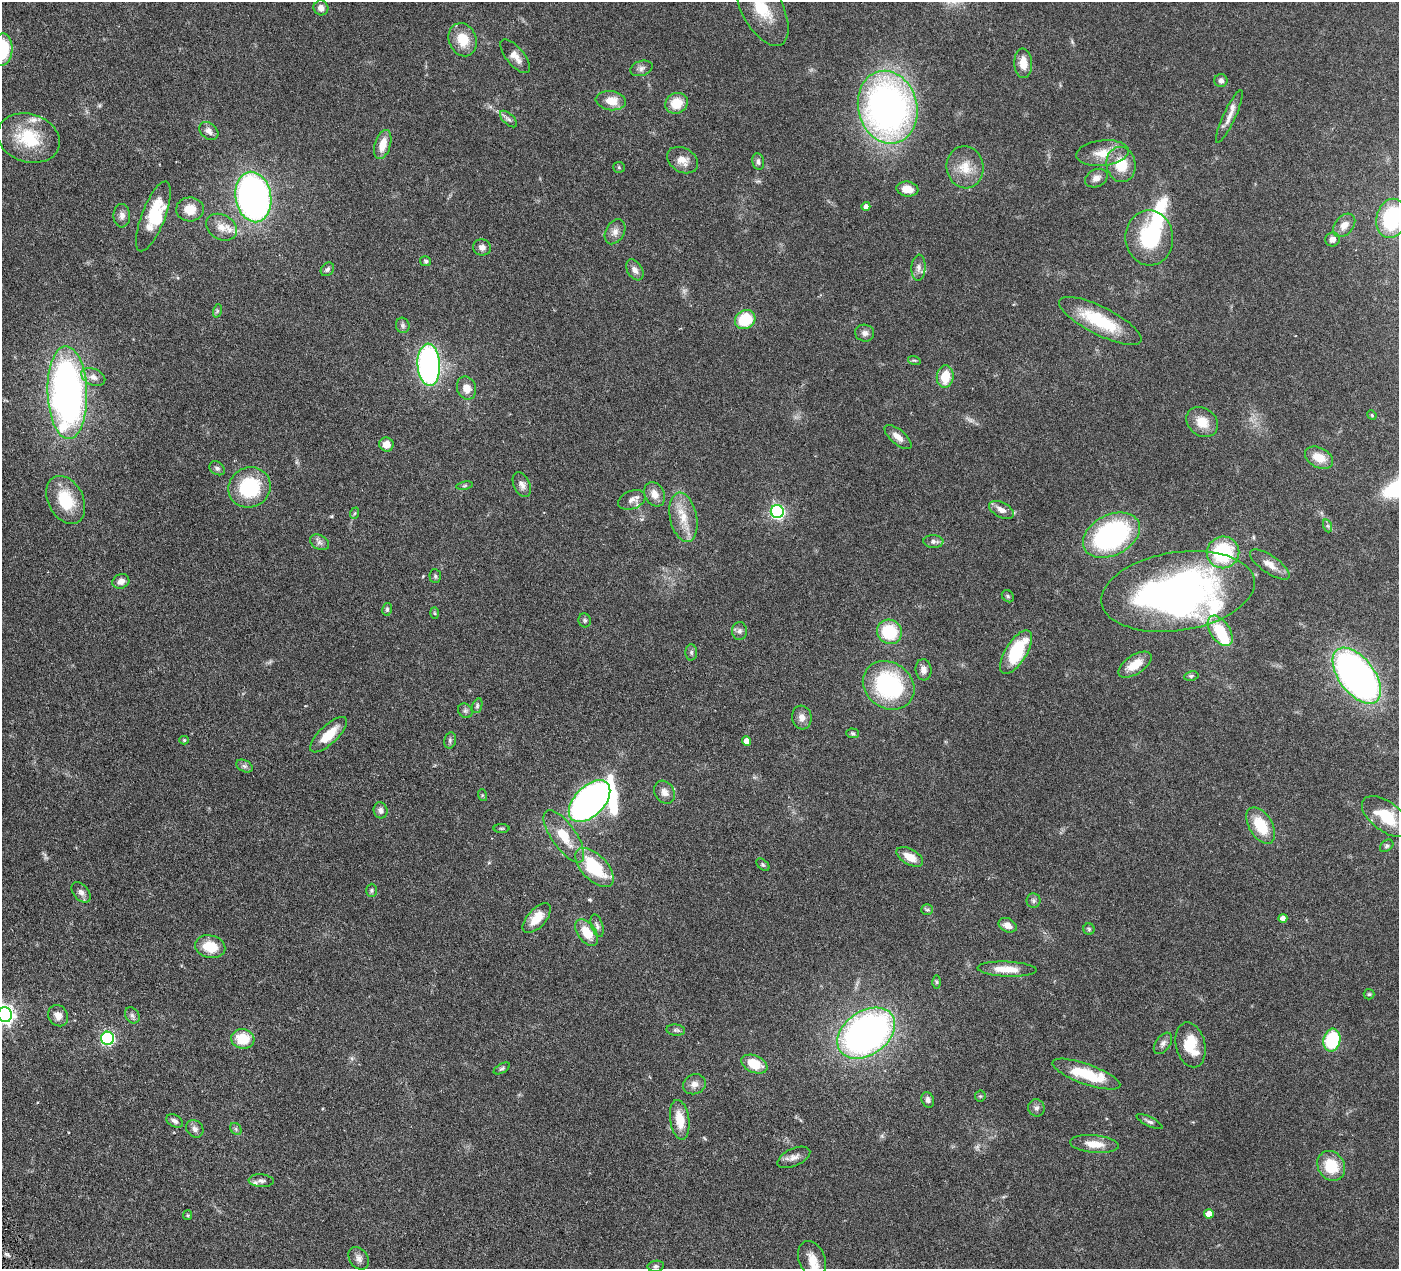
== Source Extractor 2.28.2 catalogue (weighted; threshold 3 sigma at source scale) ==
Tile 7 of 4 x 4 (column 3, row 2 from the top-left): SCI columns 2800-4196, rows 2837-4103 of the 5599 x 5543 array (HDU 1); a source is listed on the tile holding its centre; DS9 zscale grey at full resolution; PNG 1401 x 1271 px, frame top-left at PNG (2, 2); each listed source drawn as its Kron ellipse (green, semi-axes under 4 px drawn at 4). Shown black and unused: <1% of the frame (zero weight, under 3 of 6 exposures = <1% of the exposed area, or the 3 px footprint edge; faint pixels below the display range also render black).
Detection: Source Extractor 2.28.2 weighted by HDU 2 'WHT'; one run over the whole footprint, this tile lists its part. Background 0.0864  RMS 0.0036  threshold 0.0149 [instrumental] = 3 sigma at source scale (4.09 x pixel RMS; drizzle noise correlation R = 1.36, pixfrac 0.8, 0.05/0.05 arcsec/px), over >= 5 px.
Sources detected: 174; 2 too faint to see at this stretch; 7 inside a brighter object's white glare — neither listed nor drawn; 9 inside a brighter listed object's ellipse — not listed separately; the other 156 listed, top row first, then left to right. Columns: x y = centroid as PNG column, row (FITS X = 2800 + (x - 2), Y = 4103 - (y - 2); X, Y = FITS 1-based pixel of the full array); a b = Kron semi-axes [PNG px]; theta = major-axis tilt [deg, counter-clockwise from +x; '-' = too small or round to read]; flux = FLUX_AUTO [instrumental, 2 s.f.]
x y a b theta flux
762 7 42 20 -62 14
321 8 7 7 - 1.8
463 40 17 13 -67 7.4
2 49 16 10 87 17
515 56 20 9 -51 3.3
1023 63 15 9 -87 4
641 68 11 7 18 1.4
1221 81 6 6 - 1.1
611 101 15 9 -7 5.3
676 103 11 10 - 6.6
888 107 37 29 -75 150
1229 117 29 6 65 2.7
509 119 10 5 -43 1
209 131 11 7 -41 1.9
29 138 32 24 -18 16
383 145 15 8 73 4.5
1103 153 26 12 6 6.2
682 160 16 12 -30 3.8
758 162 8 6 -79 1
1121 165 18 14 -78 8.5
619 167 5 5 - 0.47
965 167 21 18 -79 6.7
1096 178 12 8 26 2.2
907 189 11 7 -7 3.9
253 197 25 18 -80 130
866 206 4 4 - 1.4
190 209 14 12 -1 5.2
122 216 12 8 -88 1.8
153 216 37 11 69 13
1391 218 20 15 77 22
1344 225 13 9 48 2.7
221 227 16 12 -30 4
615 232 13 9 60 2.1
1149 238 27 24 -87 23
1332 239 7 7 - 1.7
482 247 9 8 - 1.6
426 261 5 5 - 0.58
918 268 13 7 87 1.6
327 269 7 6 - 0.85
635 270 11 7 -58 1.7
217 311 7 4 72 0.55
745 320 11 9 35 13
1100 321 45 14 -27 18
403 325 8 6 -74 0.87
865 333 9 8 - 1.5
914 360 6 4 -18 0.44
429 365 21 11 -86 90
93 377 12 8 -24 2.2
945 377 11 8 82 7.4
467 388 12 9 -70 3.2
67 392 46 20 -88 170
1372 415 5 4 - 0.35
1202 422 17 13 -38 5.3
898 437 16 7 -40 2.5
386 444 7 7 - 2.9
1319 458 15 10 -27 5.1
217 468 8 6 -36 0.86
522 485 13 8 -66 1.8
465 486 8 4 10 0.55
249 487 21 20 - 21
654 494 13 9 -60 2.9
66 500 25 17 -62 13
632 500 14 9 22 2
1001 510 13 7 -27 2.3
777 512 6 6 - 65
355 513 6 3 70 0.34
683 517 25 13 -78 7
1328 526 7 4 -71 0.66
1111 535 30 20 27 56
933 541 10 6 -3 1.3
319 542 10 7 -30 1.3
1223 552 16 15 - 24
1270 564 23 8 -35 3.5
435 576 7 5 -87 0.64
121 581 9 7 23 2.1
1178 591 77 39 9 150
1008 596 7 5 -47 0.53
387 609 6 5 - 0.56
435 613 6 4 -88 0.34
585 620 7 6 - 0.67
739 631 9 7 88 1.3
1220 631 17 9 -56 12
889 632 13 12 - 15
691 652 8 6 87 0.79
1016 652 25 10 58 18
1135 665 19 9 33 5.6
923 670 11 8 -83 1.9
1191 676 7 4 10 0.57
1357 676 32 17 -53 150
889 685 27 23 -35 38
477 706 8 5 72 0.62
465 711 8 6 -45 0.84
802 717 12 10 -82 2.2
853 733 6 5 - 0.52
329 735 24 9 43 7.2
184 740 5 4 - 0.44
450 740 8 6 77 0.76
747 741 5 4 - 2.6
244 766 9 5 -26 0.95
664 792 12 9 -59 2.2
482 795 6 4 -72 0.41
589 801 25 15 45 120
380 810 8 6 -74 1.3
1386 817 28 14 -36 12
1261 825 20 11 -59 10
501 828 8 4 0 0.44
564 836 31 12 -55 8.5
1387 846 7 5 40 0.67
910 857 14 7 -30 4.6
763 865 7 5 -41 0.57
594 868 24 12 -46 18
372 890 6 5 - 0.57
81 892 12 7 -51 1.5
1034 901 7 7 - 0.87
927 910 6 5 - 0.59
537 918 18 9 47 5.5
1283 918 4 4 - 1.6
1008 925 9 6 -26 2.4
597 926 12 5 -73 1
1089 929 5 5 - 0.54
587 932 15 9 -54 6.6
210 947 15 11 -14 7.6
1007 969 29 7 -2 5.5
937 982 6 4 -89 0.51
1369 994 5 5 - 0.46
5 1015 7 7 - 150
132 1015 8 6 -58 0.98
58 1016 11 9 -56 2.2
676 1030 9 5 -7 0.8
866 1033 32 22 34 150
107 1038 6 6 - 57
243 1039 11 9 -7 8.8
1332 1040 11 8 77 19
1163 1043 12 7 54 1.3
1191 1045 23 14 -76 9
754 1064 14 8 -23 8
502 1068 9 4 30 0.65
1086 1074 36 10 -20 13
694 1084 11 9 24 2.1
980 1096 5 5 - 0.43
928 1100 8 6 -70 1.2
1036 1108 9 8 - 1.1
680 1120 20 9 -82 6.6
175 1121 9 6 -31 1.2
1149 1121 14 4 -26 1
195 1129 9 8 - 1.4
236 1129 6 5 - 0.64
1094 1144 24 8 -5 4.8
794 1157 17 8 24 2.3
1331 1166 15 13 -58 9.9
261 1181 12 6 -4 1.2
1209 1214 5 4 - 3.5
188 1215 5 4 - 0.37
359 1258 12 9 -52 1.8
812 1260 19 13 -68 4.6
656 1266 8 5 9 0.67
Isophote crosses this tile's border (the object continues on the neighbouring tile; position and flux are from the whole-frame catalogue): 4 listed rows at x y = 762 7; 2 49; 1391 218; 5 1015